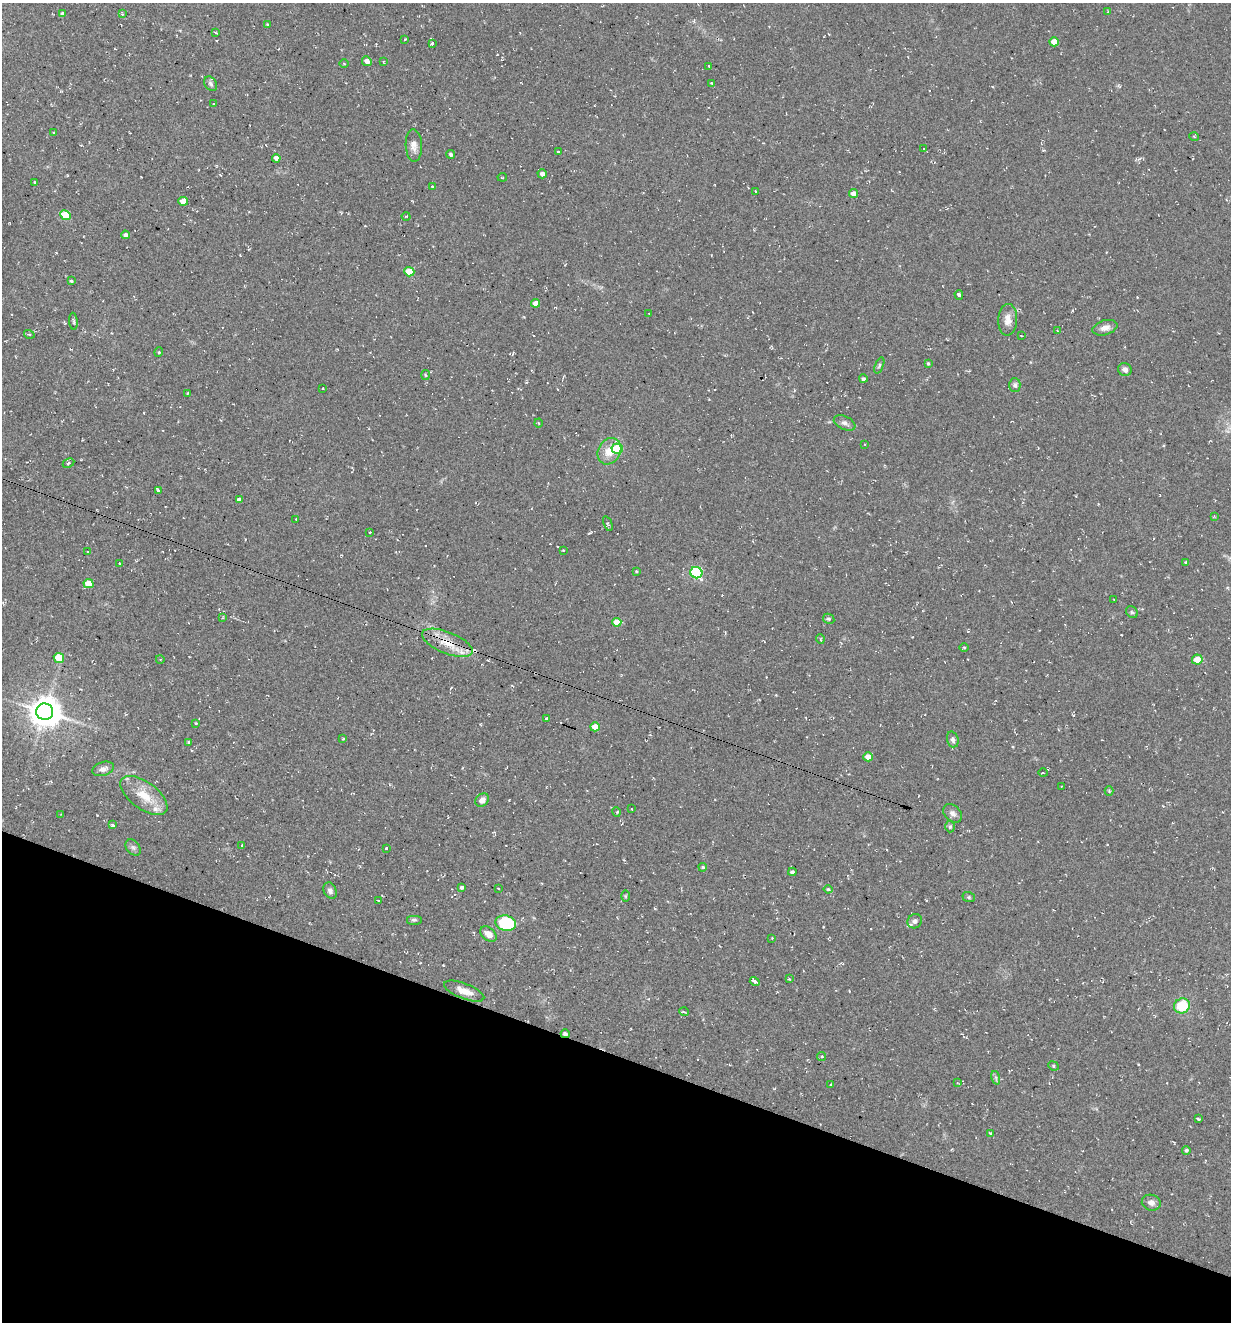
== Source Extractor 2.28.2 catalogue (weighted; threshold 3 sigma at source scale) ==
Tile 15 of 4 x 4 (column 3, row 4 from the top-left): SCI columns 2714-3942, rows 23-1342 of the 5354 x 5304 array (HDU 1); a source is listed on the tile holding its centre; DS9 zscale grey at full resolution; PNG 1233 x 1324 px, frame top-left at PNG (2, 3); each listed source drawn as its Kron ellipse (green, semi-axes under 4 px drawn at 4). Shown black and unused: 20% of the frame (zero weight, under 2 of 3 exposures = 3% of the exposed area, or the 3 px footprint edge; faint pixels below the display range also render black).
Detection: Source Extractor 2.28.2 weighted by HDU 2 'WHT'; one run over the whole footprint, this tile lists its part. Background 0.0885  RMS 0.013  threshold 0.0569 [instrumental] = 3 sigma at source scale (4.5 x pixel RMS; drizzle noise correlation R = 1.50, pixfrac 1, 0.05/0.05 arcsec/px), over >= 5 px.
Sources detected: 142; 1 inside a brighter object's white glare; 5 cosmic-ray / hot-pixel residue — neither listed nor drawn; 2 inside a brighter listed object's ellipse — not listed separately; the other 134 listed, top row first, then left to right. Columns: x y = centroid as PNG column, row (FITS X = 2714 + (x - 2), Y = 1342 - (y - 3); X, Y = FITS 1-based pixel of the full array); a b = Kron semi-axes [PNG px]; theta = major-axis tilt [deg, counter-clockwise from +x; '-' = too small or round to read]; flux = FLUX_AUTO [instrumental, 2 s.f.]
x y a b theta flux
1108 12 3 3 - 1.2
62 14 4 4 - 4.7
122 14 4 4 - 1.2
267 24 3 3 - 1
216 33 3 3 - 2.2
405 39 3 2 - 1
1054 42 4 4 - 14
432 43 4 3 - 7
367 61 5 4 - 7
383 62 3 2 - 0.92
344 63 5 3 - 1.2
709 66 3 2 - 2.1
712 83 4 3 - 1.2
211 84 8 5 -57 3
214 104 3 2 - 0.85
54 133 4 3 - 0.98
1194 137 5 3 - 0.97
414 145 16 8 -87 9.1
924 149 4 3 - 1.8
558 152 3 3 - 8.2
451 154 4 4 - 2.2
276 158 4 4 - 4.9
542 174 4 4 - 5.4
502 177 4 2 - 1.1
35 182 3 3 - 2.2
432 186 3 3 - 1.3
756 191 3 2 - 1.2
853 194 4 4 - 11
183 201 5 4 - 17
65 215 5 4 - 46
406 216 4 3 - 0.94
125 235 4 4 - 3.8
409 272 5 4 - 33
71 281 4 3 - 1.8
959 295 5 3 - 7.2
536 303 4 4 - 9.1
649 314 3 2 - 1.4
1008 320 16 9 87 11
73 321 8 3 -84 1.9
1105 328 13 7 16 8.1
1058 331 4 3 - 1.7
29 334 5 3 - 1.2
1021 336 3 2 - 1.2
159 352 5 3 - 1.1
928 363 3 3 - 1.5
879 365 8 4 69 2.2
1125 370 7 6 - 4.1
425 375 5 3 - 1.2
863 379 4 4 - 2.4
1015 385 7 6 - 3.4
323 388 3 2 - 1
188 393 4 2 - 0.97
538 423 4 3 - 1.2
845 423 11 6 -25 4.8
865 444 2 2 - 0.8
617 449 5 5 - 42
609 451 14 11 59 19
68 463 6 4 28 2.4
158 491 4 3 - 12
239 500 4 4 - 4.4
1214 516 3 3 - 1.1
296 519 3 3 - 1.4
608 524 7 4 -68 1.9
370 532 3 2 - 0.97
563 550 3 2 - 0.85
87 551 3 2 - 1.2
1186 562 3 3 - 1.8
119 563 3 2 - 2.6
636 571 4 3 - 1.3
696 573 6 5 - 150
89 584 5 4 - 24
1114 600 3 2 - 0.71
1132 612 6 5 - 2.3
223 617 4 2 - 0.92
829 619 6 5 - 2.5
617 622 4 4 - 15
820 639 5 3 - 1.1
447 643 27 10 -22 24
964 647 5 3 - 1.2
59 658 5 5 - 34
160 659 4 3 - 0.85
1197 660 5 5 - 20
45 712 8 8 - 1800
546 718 4 3 - 2
196 723 3 3 - 1
595 727 5 4 - 16
343 739 3 3 - 1.6
953 739 8 5 -73 3.9
189 742 3 3 - 2.3
868 757 5 4 - 12
103 769 11 6 17 6.3
1043 773 5 3 - 1
1062 786 4 2 - 0.93
1109 791 4 4 - 1.3
144 796 27 13 -36 28
482 800 7 6 - 7.3
632 809 3 2 - 0.69
617 812 5 3 - 1.2
953 813 10 7 -43 5.7
61 814 4 3 - 0.94
112 825 3 3 - 6.6
950 827 6 5 - 2
242 845 3 3 - 1.2
133 848 9 6 -49 3.4
386 848 3 3 - 2.8
703 867 4 3 - 1.9
792 872 4 4 - 3.2
461 887 4 3 - 2.9
498 888 3 3 - 2
828 889 4 4 - 1.9
330 891 8 6 -63 3.9
625 896 6 4 -90 1.5
969 897 6 5 - 2
378 901 3 2 - 1.5
414 920 8 5 0 2.4
915 921 7 7 - 4.9
506 923 10 7 -13 76
488 934 9 6 -39 11
772 938 2 2 - 0.82
789 979 3 3 - 1.1
755 981 5 3 - 7.4
464 991 21 7 -21 13
1182 1006 8 7 - 40
684 1012 5 3 - 1.5
565 1034 4 4 - 3.8
822 1056 4 4 - 2.9
1053 1066 5 4 - 1.8
996 1078 7 4 -73 2.2
957 1083 3 3 - 0.93
831 1084 3 2 - 0.95
1198 1119 3 2 - 1.6
990 1133 3 3 - 1
1186 1150 4 4 - 1.9
1151 1203 9 8 - 5.3
Overlapping masked pixels (flux is a lower limit): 2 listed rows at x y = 447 643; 565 1034